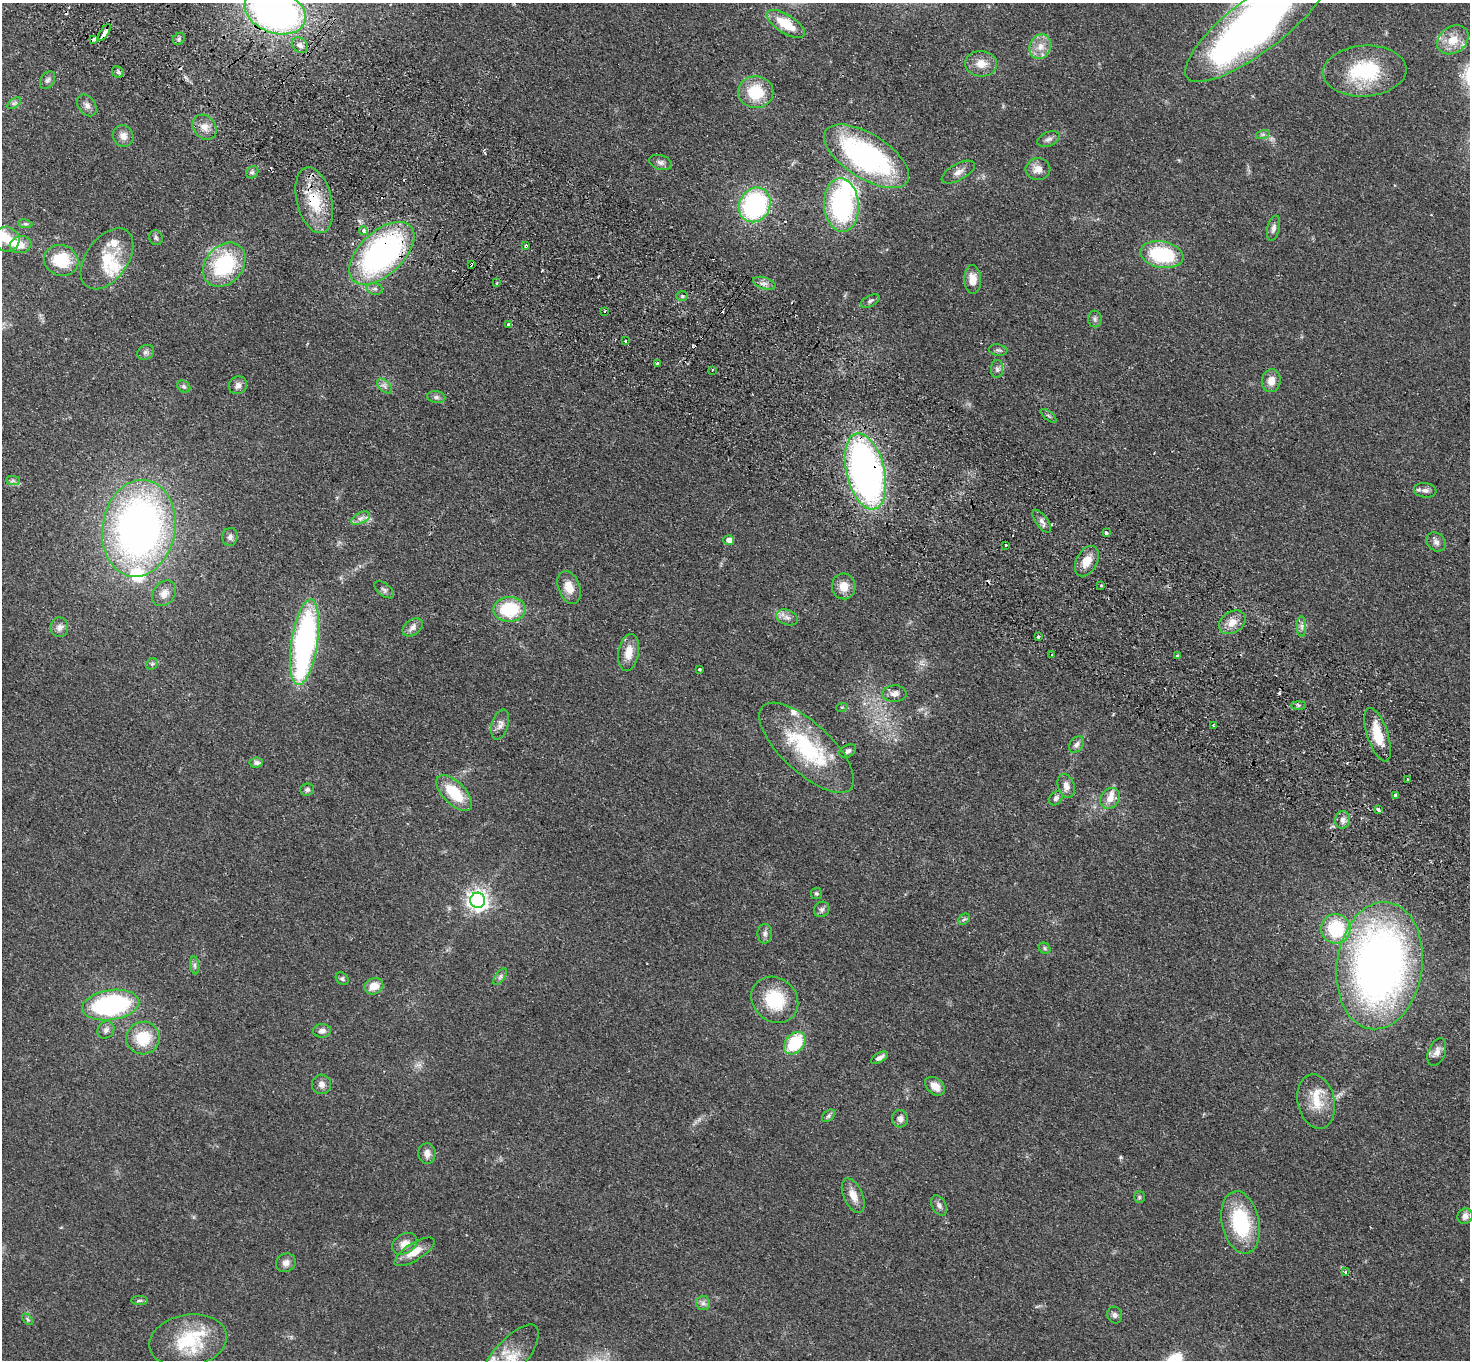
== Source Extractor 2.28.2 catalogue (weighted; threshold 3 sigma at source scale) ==
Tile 11 of 4 x 4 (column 3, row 3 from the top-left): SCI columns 2970-4437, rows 1560-2917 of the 5938 x 5974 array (HDU 1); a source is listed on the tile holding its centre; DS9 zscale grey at full resolution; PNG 1472 x 1362 px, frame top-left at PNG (2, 3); each listed source drawn as its Kron ellipse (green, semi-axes under 4 px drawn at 4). Shown black and unused: <1% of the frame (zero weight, under 2 of 3 exposures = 3% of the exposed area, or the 3 px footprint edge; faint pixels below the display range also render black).
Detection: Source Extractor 2.28.2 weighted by HDU 2 'WHT'; one run over the whole footprint, this tile lists its part. Background 0.0594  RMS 0.007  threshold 0.0316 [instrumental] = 3 sigma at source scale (4.5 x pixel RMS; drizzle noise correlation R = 1.50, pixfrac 1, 0.05/0.05 arcsec/px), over >= 5 px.
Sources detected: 175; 2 inside a brighter object's white glare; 9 cosmic-ray / hot-pixel residue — neither listed nor drawn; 12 inside a brighter listed object's ellipse — not listed separately; the other 152 listed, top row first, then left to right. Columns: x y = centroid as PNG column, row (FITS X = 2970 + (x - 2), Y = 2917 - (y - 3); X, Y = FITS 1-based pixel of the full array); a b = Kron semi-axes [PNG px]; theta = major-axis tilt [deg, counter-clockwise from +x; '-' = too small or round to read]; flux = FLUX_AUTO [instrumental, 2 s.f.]
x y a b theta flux
275 12 32 21 -20 270
786 24 22 9 -32 21
1257 24 88 27 37 410
105 32 9 3 57 10
93 39 4 3 - 2.9
179 39 7 5 45 1.7
1453 40 17 13 36 13
300 45 9 7 -44 2.9
1040 47 13 10 68 7.6
981 64 16 12 -4 9.2
1365 71 42 25 3 46
118 72 6 5 - 1.4
48 80 9 7 57 2.2
756 92 17 16 - 25
14 103 8 4 36 1.4
87 105 12 8 -53 3.6
205 127 13 11 -52 6.2
1263 134 7 4 18 1.4
123 136 11 10 - 5.2
1048 139 12 7 22 2.6
867 156 48 22 -32 150
661 162 12 7 -16 2.7
1038 169 12 11 - 6.1
252 172 7 5 42 1.5
958 172 18 8 29 4.9
314 200 34 17 -76 29
755 205 18 15 63 100
841 205 27 17 -86 100
25 224 7 4 -8 0.97
1273 228 13 6 76 2.8
364 231 4 4 - 4.2
156 238 7 6 - 1.7
7 239 13 12 - 8.5
21 245 11 8 10 5.7
526 245 3 3 - 0.87
382 253 40 22 43 180
1162 255 22 13 -10 46
107 259 34 21 54 24
61 260 17 15 -20 25
471 264 4 3 - 1.9
224 265 24 18 50 58
973 279 14 8 -88 7.5
497 283 2 2 - 0.57
764 283 11 5 -18 2.9
375 289 8 6 -13 1.8
682 296 6 5 - 1.1
870 301 10 5 27 1.8
605 311 3 2 - 0.68
1095 319 8 7 - 2.1
508 324 3 3 - 1.5
626 341 3 3 - 2
998 350 9 5 -9 1.6
146 352 9 7 30 2.2
657 364 4 3 - 4.6
997 369 9 6 -88 2.1
712 370 3 2 - 0.85
1271 381 11 9 82 7
238 385 9 8 - 3.5
184 386 7 5 -37 1.4
385 386 9 5 -45 2.5
436 397 9 6 -9 1.9
1048 416 9 3 -40 1
865 471 39 19 -76 310
13 480 7 4 -1 1.6
1425 490 11 7 -7 3.3
361 518 10 5 26 3
1042 521 13 6 -54 3
139 528 49 36 80 360
1106 533 3 3 - 5.7
230 537 9 7 80 2.6
729 540 5 5 - 5
1436 542 11 8 -41 3.1
1006 545 3 2 - 1.4
1087 561 16 10 62 10
844 586 13 12 - 8.1
1101 586 3 3 - 1.4
569 587 17 11 -70 8.8
384 590 11 6 -38 2.2
164 593 14 11 53 6.3
510 609 16 12 1 35
787 617 11 7 -22 3.5
1232 622 14 10 33 7.4
1302 626 10 4 -90 2.2
59 627 10 9 - 3.5
413 627 11 7 38 3.8
1038 637 3 3 - 1.6
305 642 43 13 81 190
629 652 18 10 80 9.7
1052 655 3 3 - 1.3
1177 656 4 3 - 1.3
152 664 6 5 - 1.3
699 669 3 3 - 1.4
894 694 12 8 0 4.1
1298 705 7 4 0 1.4
842 707 6 3 18 0.77
500 725 16 8 73 3.8
1213 725 3 3 - 0.84
1378 735 28 10 -72 19
1076 745 9 6 51 2.7
807 748 60 24 -43 65
848 751 9 6 30 2.2
256 763 7 5 7 2.5
1407 779 2 2 - 0.76
1066 786 12 8 -72 4.6
307 790 7 6 - 1.8
454 793 23 11 -45 25
1395 795 3 3 - 9.5
1056 798 8 5 50 2.1
1110 798 11 9 52 6.2
1378 810 4 3 - 3.8
1342 820 9 7 80 2.8
816 894 5 5 - 1.2
478 900 7 7 - 390
822 909 8 7 - 2.2
964 919 6 5 - 1.3
1336 929 15 14 - 39
765 934 10 7 89 2.5
1045 948 6 5 - 1.2
195 965 9 4 -82 1.9
1379 966 64 43 82 410
500 977 9 4 55 1.8
342 979 7 5 -43 1.3
374 986 9 8 - 8.8
775 1000 25 21 -41 32
111 1005 29 15 9 100
106 1030 9 8 - 2.9
322 1031 9 6 5 3.3
143 1038 17 16 - 23
795 1043 12 9 49 36
1437 1052 15 8 69 5.1
879 1058 9 4 30 2.9
322 1084 10 9 - 3.8
935 1086 11 8 -41 6.8
1316 1102 27 18 -77 17
828 1116 7 5 41 1.5
900 1119 8 8 - 3.7
427 1153 10 8 -87 4.1
853 1196 18 9 -66 7.6
1139 1197 6 5 - 1.1
939 1205 11 7 -64 2.4
1465 1216 8 7 - 3.6
1241 1222 32 18 -78 51
404 1244 13 9 32 6.5
414 1252 23 8 32 9.9
286 1263 10 9 - 4
1345 1271 3 3 - 1.4
140 1300 8 4 1 1.3
703 1303 7 7 - 2.3
1115 1315 8 7 - 2.1
28 1319 7 4 -46 1.1
188 1341 39 26 10 41
509 1357 40 16 49 20
Overlapping masked pixels (flux is a lower limit): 6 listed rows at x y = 275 12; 105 32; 314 200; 382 253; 471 264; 865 471
Isophote crosses this tile's border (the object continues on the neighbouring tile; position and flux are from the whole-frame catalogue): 3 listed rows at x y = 275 12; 1257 24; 509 1357